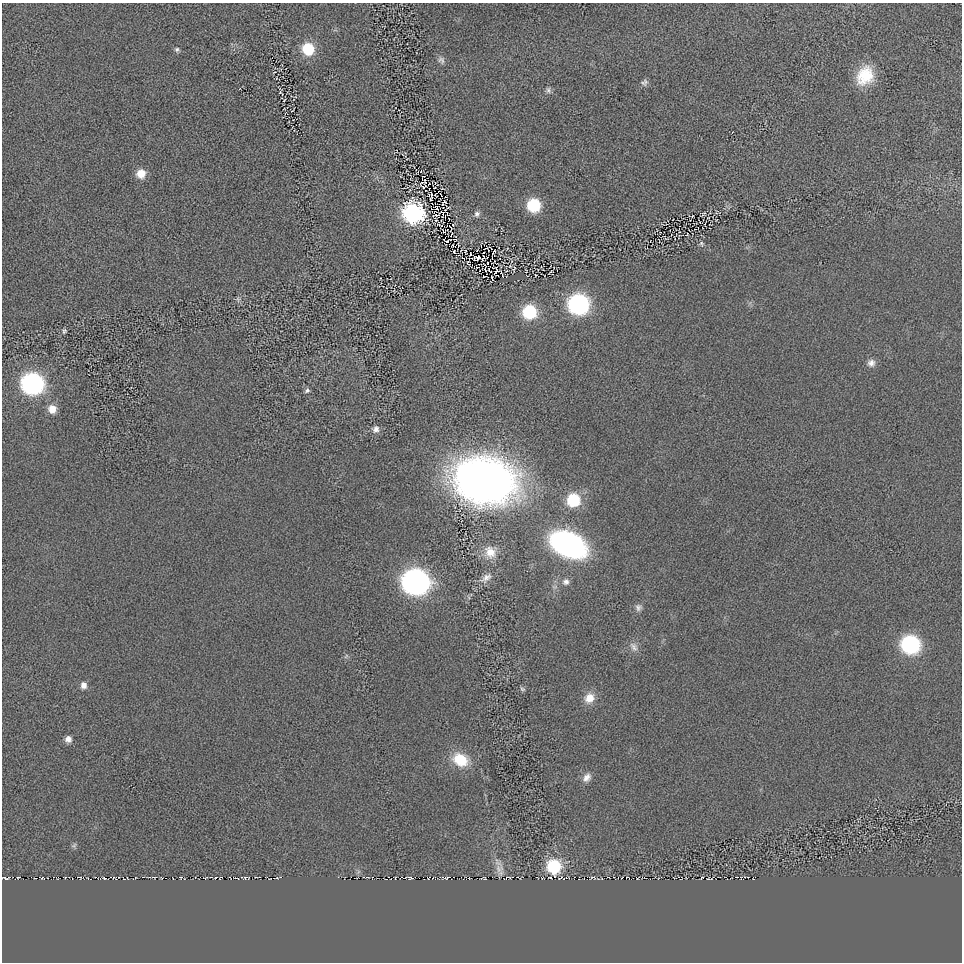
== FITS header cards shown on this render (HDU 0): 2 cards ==
NAXIS1  =                  960 / length of data axis 1
NAXIS2  =                  960 / length of data axis 2

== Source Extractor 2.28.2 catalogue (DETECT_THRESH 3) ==
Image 960 x 960 px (HDU 0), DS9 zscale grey, 1 PNG px = 1 image px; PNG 964 x 964 px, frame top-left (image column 1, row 960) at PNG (2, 3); no overlay
Background 4.85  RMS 110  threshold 323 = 3 sigma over >= 5 px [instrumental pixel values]
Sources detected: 88; all 88 listed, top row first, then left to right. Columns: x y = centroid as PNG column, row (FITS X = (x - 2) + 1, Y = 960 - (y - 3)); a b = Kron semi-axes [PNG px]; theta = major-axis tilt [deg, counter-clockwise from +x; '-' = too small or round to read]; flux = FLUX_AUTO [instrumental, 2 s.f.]
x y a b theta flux
177 49 6 5 - 1.5e+04
308 49 10 10 - 3.0e+05
441 60 11 8 -61 2.8e+04
865 76 22 18 59 2.5e+05
643 83 13 5 -41 1.8e+04
548 90 9 6 -84 2.1e+04
280 93 12 5 -48 1.1e+04
141 174 9 9 - 1.0e+05
425 181 5 2 - 3.7e+03
422 182 4 2 - 5.4e+03
423 187 4 3 - 4.8e+03
435 188 3 2 - 5.5e+03
431 195 5 3 - 8.9e+03
431 199 4 2 - 5.7e+03
444 202 5 2 - 7.8e+03
534 205 9 9 - 4.5e+05
437 208 5 2 - 4.6e+03
447 208 6 2 34 7.0e+03
413 213 11 10 - 2.1e+06
442 213 5 3 - 3.4e+03
477 214 7 7 - 2.2e+04
704 214 4 2 - 8.2e+03
437 221 12 4 -54 9.9e+03
453 225 3 2 - 8.1e+03
687 234 3 2 - 4.8e+03
448 241 4 2 - 6.4e+03
701 243 6 6 - 1.4e+04
453 245 3 2 - 5.3e+03
454 251 2 2 - 7.1e+03
465 251 3 2 - 7.8e+03
494 252 5 2 - 6.8e+03
470 254 3 2 - 4.5e+03
478 258 6 3 9 1.8e+04
468 262 4 2 - 2.5e+03
514 269 6 2 78 6.8e+03
485 270 4 2 - 3.2e+03
496 270 6 3 -77 2.9e+02
502 275 5 2 - 7.0e+03
535 275 2 2 - 4.6e+03
238 299 8 5 -75 1.5e+04
578 304 11 11 - 2.0e+06
529 312 10 10 - 5.4e+05
64 331 6 5 - 1.2e+04
871 363 10 10 - 4.1e+04
32 384 12 11 - 2.4e+06
307 391 7 5 31 1.6e+04
52 409 9 8 - 8.1e+04
376 429 8 7 - 3.6e+04
485 480 41 30 -13 7.8e+06
573 500 10 10 - 4.4e+05
568 544 27 16 -25 2.6e+06
490 552 18 16 -85 1.2e+05
486 578 19 9 38 6.2e+04
415 582 13 12 - 5.4e+06
566 582 9 9 - 3.5e+04
638 607 9 8 - 2.7e+04
910 644 10 10 - 1.6e+06
634 647 15 8 -61 4.3e+04
346 656 7 4 53 1.1e+04
83 685 8 7 - 4.0e+04
522 689 8 5 -37 1.3e+04
589 698 13 12 - 9.5e+04
68 739 7 7 - 3.8e+04
460 760 19 14 -27 2.2e+05
587 777 14 9 51 4.9e+04
74 845 8 5 47 1.5e+04
554 866 9 8 - 6.9e+05
499 869 13 11 -68 5.6e+04
65 877 3 2 - 4.7e+03
80 877 4 2 - 6.1e+03
127 877 3 2 - 4.8e+03
152 877 7 2 -5 7.6e+03
180 877 2 2 - 6.4e+03
216 877 4 2 - 3.1e+03
243 877 7 2 -3 8.3e+03
280 877 5 3 - 5.9e+03
364 877 3 2 - 4.8e+03
368 877 3 2 - 5.5e+03
409 877 5 3 - 1.3e+04
507 877 9 5 9 8.9e+03
593 877 3 2 - 8.3e+03
746 877 5 2 - 6.5e+03
5 878 7 2 -8 1.1e+04
42 878 3 3 - 5.8e+03
104 878 3 2 - 5.8e+03
429 878 4 2 - 5.0e+03
447 878 6 2 24 5.8e+03
702 878 4 2 - 6.7e+03
At the frame edge (FLAGS 8, measured only in part): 1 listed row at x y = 5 878